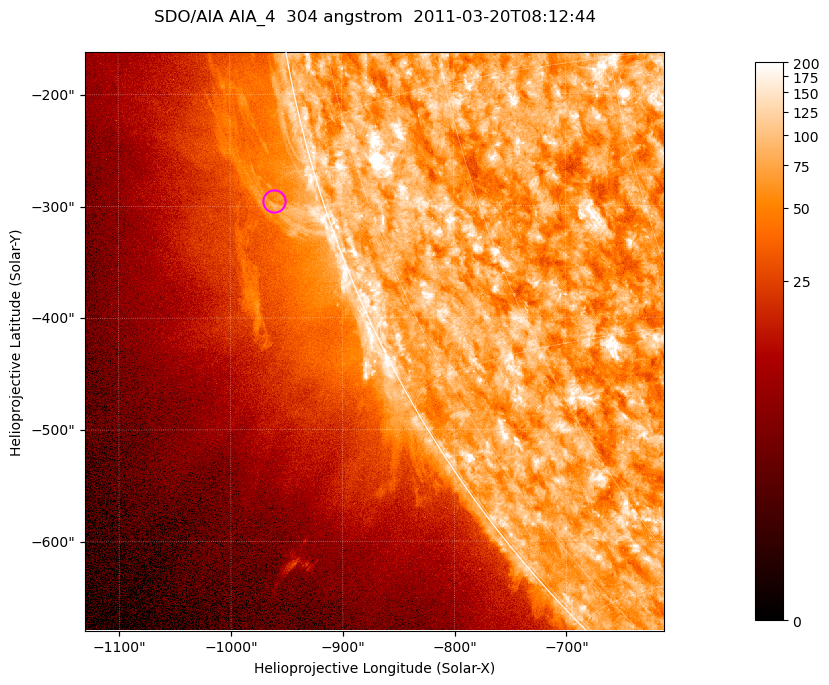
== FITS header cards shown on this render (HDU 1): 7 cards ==
TELESCOP= 'SDO/AIA '           / For AIA: SDO/AIA
INSTRUME= 'AIA_4   '           / For AIA: AIA_ATA1, AIA_ATA2, AIA_ATA3 or AIA_AT
WAVELNTH=                  304 / [angstrom] Wavelength
WAVEUNIT= 'angstrom'           / Wavelength unit: angstrom
DATE-OBS= '2011-03-20T08:12:44.123' / [ISO] Date when observation started; ISO 8
CTYPE1  = 'HPLN-TAN'           / CTYPE1; Typically HPLN
CTYPE2  = 'HPLT-TAN'           / CTYPE2; Typically HPLT

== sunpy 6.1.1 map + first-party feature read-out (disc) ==
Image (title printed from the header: SDO/AIA AIA_4  304 angstrom  2011-03-20T08:12:44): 863 x 863 px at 0.6 arcsec/px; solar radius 964 arcsec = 1605 px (partial field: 4.2% of the solar disc is inside the frame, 46% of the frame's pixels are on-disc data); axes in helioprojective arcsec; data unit not stated in the header (colour bar unlabelled)
Orientation: roll -0.132 deg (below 1 deg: not rotated)
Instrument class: DISC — disc imager (sunpy class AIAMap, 304 A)
Bright regions (active regions / flare kernels): reference = the on-disc median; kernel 7 px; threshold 5 sigma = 121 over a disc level ~74.9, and >= 1.15x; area >= 744 px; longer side >= 10 px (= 6 arcsec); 0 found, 0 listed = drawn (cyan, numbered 1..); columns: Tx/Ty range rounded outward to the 2 arcsec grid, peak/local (2 s.f.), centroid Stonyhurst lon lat
Off-limb structures (1.02-1.3 R_sun): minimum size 372 px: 2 found; the strongest spans PA ~100..110 deg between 1.02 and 1.08 R_sun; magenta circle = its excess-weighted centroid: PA ~105 deg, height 1.04 R_sun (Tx ~-962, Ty ~-296 arcsec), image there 1.5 x the reference